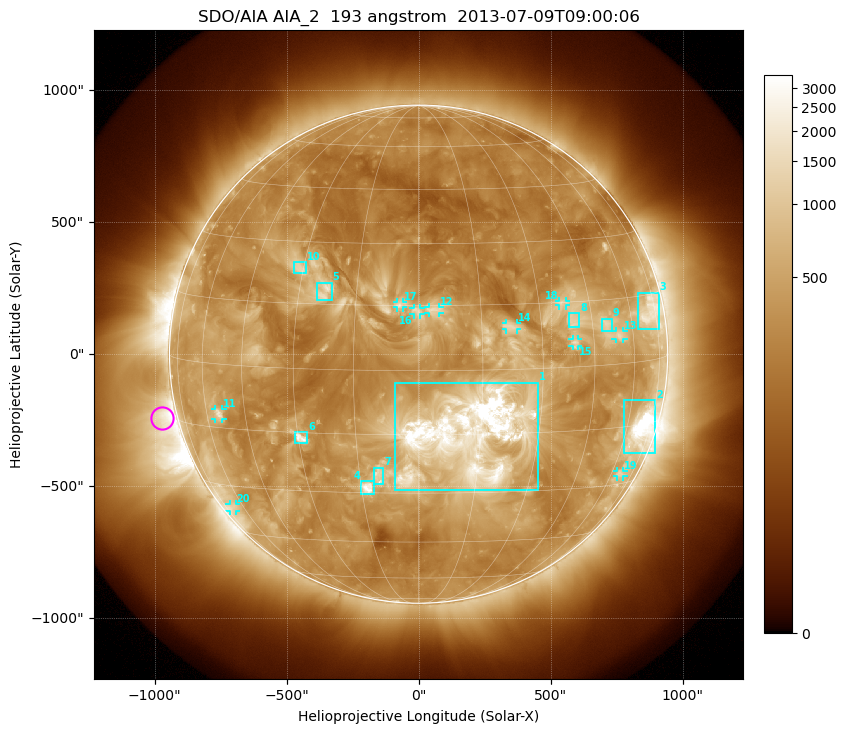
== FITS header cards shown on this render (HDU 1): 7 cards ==
TELESCOP= 'SDO/AIA'
INSTRUME= 'AIA_2'
WAVELNTH=                  193
WAVEUNIT= 'angstrom'
DATE-OBS= '2013-07-09T09:00:06.84'
CTYPE1  = 'HPLN-TAN'
CTYPE2  = 'HPLT-TAN'

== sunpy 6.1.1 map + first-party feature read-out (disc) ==
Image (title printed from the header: SDO/AIA AIA_2  193 angstrom  2013-07-09T09:00:06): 1024 x 1024 px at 2.4 arcsec/px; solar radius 944 arcsec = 393 px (full disc in frame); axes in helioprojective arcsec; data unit not stated in the header (colour bar unlabelled)
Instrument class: DISC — disc imager (sunpy class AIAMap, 193 A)
Bright regions (active regions / flare kernels): reference = the median radial profile (limb darkening/brightening removed); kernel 9 px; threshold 5 sigma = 737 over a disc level ~318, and >= 1.15x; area >= 12 px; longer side >= 9 px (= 22 arcsec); searched inside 0.97 R_sun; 21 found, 20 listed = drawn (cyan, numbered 1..; 10 of them under ~33 arcsec drawn as corner ticks so the feature stays visible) (cap 20 boxes per figure: the strongest are kept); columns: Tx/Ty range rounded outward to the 5 arcsec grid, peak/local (2 s.f.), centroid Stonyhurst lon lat
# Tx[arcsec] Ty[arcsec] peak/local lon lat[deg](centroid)
1 -90..450 -515..-105 14 +12 -15
2 775..900 -375..-175 17 +67 -16
3 830..910 90..235 5.4 +70 +11
4 -220..-170 -530..-480 8.2 -13 -29
5 -390..-325 205..270 4.7 -23 +18
6 -470..-420 -335..-295 6.5 -29 -16
7 -170..-135 -495..-430 4.1 -10 -25
8 565..610 100..155 3.9 +39 +11
9 690..735 85..135 4.8 +50 +9
10 -475..-425 305..350 3.7 -31 +23
11 -770..-745 -245..-205 5.3 -55 -12
12 35..80 155..180 3.2 +4 +14
13 745..775 55..90 4.4 +54 +7
14 330..375 90..120 3.3 +22 +10
15 580..605 30..60 4 +39 +6
16 -20..10 150..175 3.3 +0 +14
17 -85..-60 175..200 3.1 -4 +15
18 530..560 185..205 3.5 +37 +15
19 750..775 -465..-445 3.8 +65 -27
20 -715..-690 -595..-565 3.6 -67 -36
Off-limb structures (1.02-1.3 R_sun): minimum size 162 px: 2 found; the strongest spans PA ~70..140 deg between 1.02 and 1.3 R_sun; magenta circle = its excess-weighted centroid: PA ~105 deg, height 1.06 R_sun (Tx ~-975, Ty ~-245 arcsec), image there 4.1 x the reference